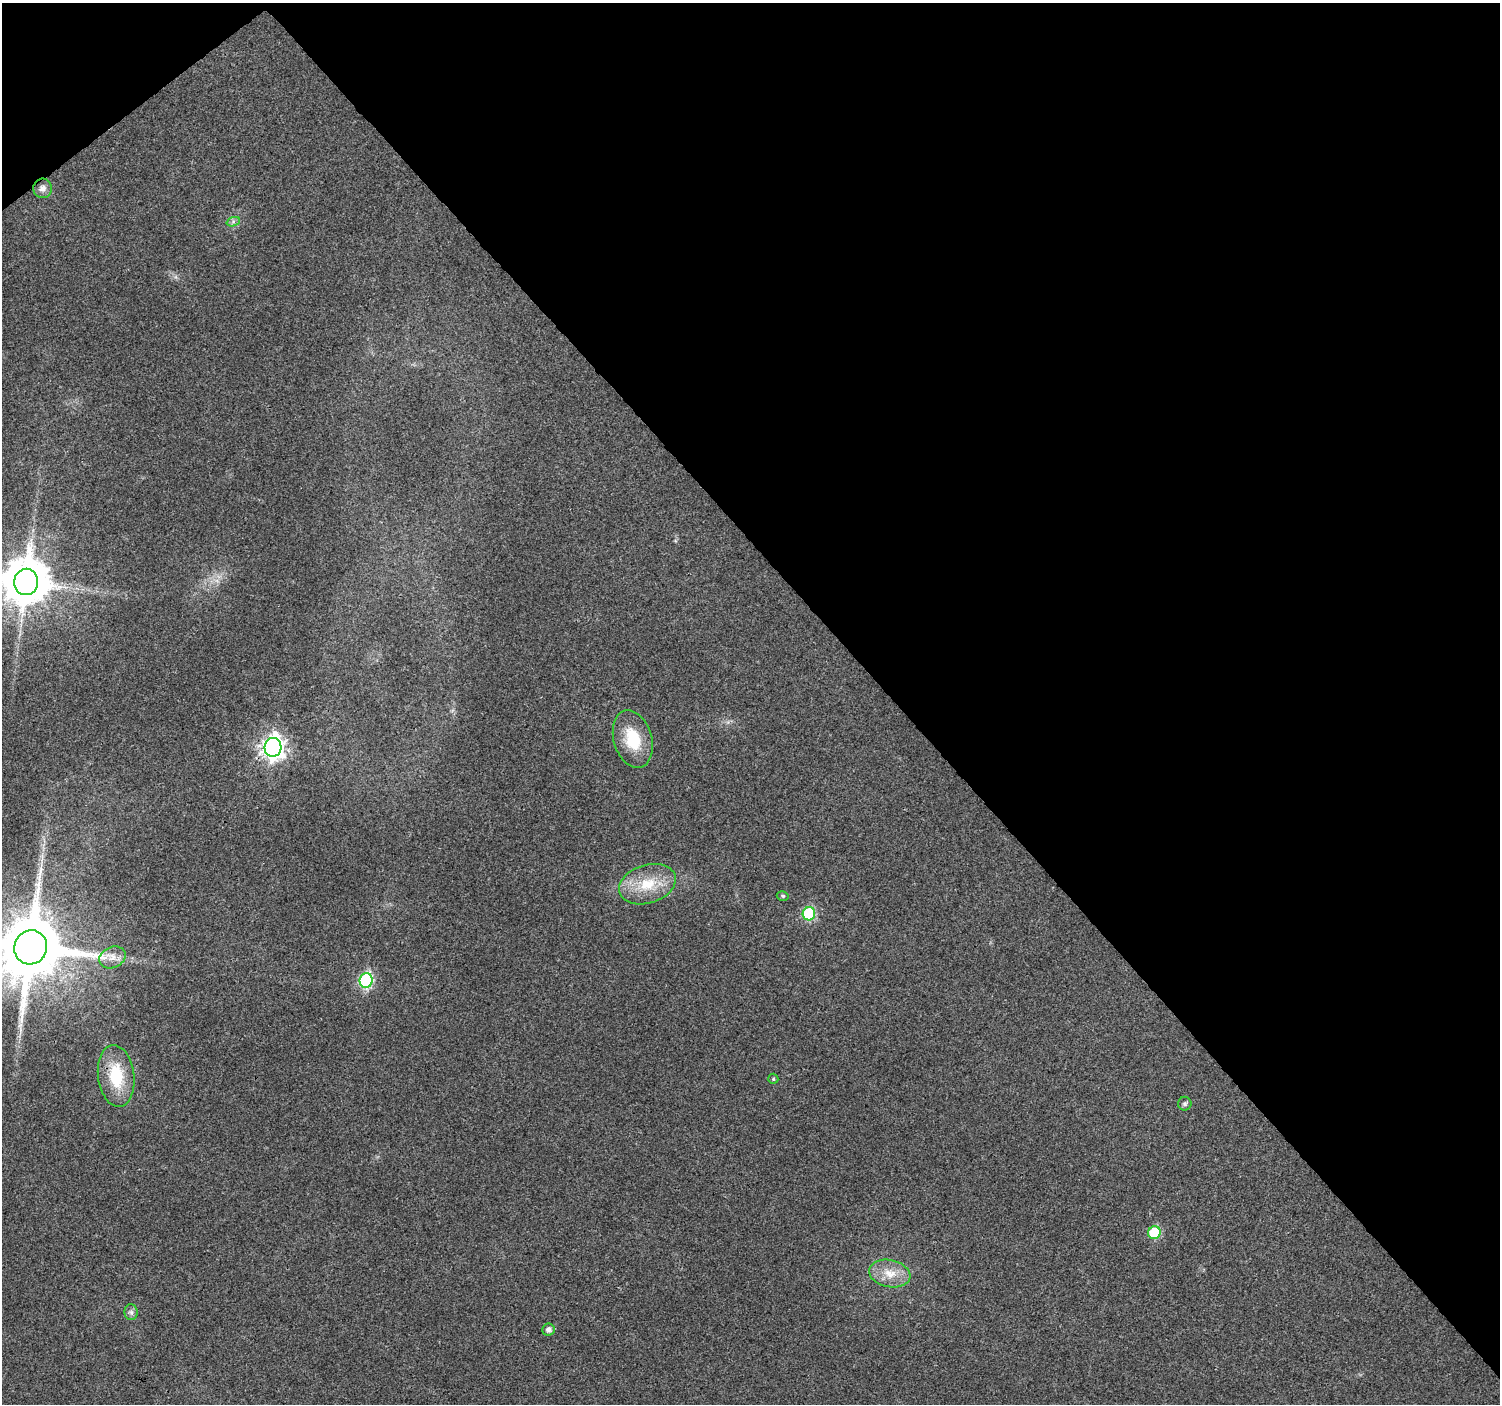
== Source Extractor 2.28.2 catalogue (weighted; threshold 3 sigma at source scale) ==
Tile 3 of 4 x 4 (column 3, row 1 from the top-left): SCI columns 3007-4504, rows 4353-5754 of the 6010 x 5964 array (HDU 1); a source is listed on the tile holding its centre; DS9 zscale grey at full resolution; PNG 1502 x 1406 px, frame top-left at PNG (2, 3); each listed source drawn as its Kron ellipse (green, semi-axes under 4 px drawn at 4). Shown black and unused: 42% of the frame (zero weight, under 3 of 4 exposures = <1% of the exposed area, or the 3 px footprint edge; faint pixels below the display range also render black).
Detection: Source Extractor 2.28.2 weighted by HDU 2 'WHT'; one run over the whole footprint, this tile lists its part. Background 0.037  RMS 0.004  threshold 0.0179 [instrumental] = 3 sigma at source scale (4.5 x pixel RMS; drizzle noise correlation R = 1.50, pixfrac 1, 0.0396/0.0396 arcsec/px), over >= 5 px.
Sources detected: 18; all 18 listed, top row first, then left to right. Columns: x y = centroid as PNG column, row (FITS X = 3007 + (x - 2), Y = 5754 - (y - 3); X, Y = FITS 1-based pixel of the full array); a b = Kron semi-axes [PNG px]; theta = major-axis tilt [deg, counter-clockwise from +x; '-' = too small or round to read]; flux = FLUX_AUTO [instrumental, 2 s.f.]
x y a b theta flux
43 188 9 9 - 2.4
233 222 7 4 19 0.91
26 582 13 12 - 1900
633 739 29 19 -74 15
273 747 9 8 - 290
647 884 29 19 18 14
783 896 6 4 -14 0.63
809 914 7 6 - 36
31 947 17 16 - 4500
112 957 14 10 26 3.7
366 980 7 6 - 62
116 1076 31 18 -83 18
773 1079 5 5 - 0.68
1185 1104 7 6 - 0.96
1154 1233 6 6 - 25
890 1274 21 13 -11 7.5
131 1312 8 6 -87 1.2
548 1329 6 6 - 1.8
Overlapping masked pixels (flux is a lower limit): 1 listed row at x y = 273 747
Isophote crosses this tile's border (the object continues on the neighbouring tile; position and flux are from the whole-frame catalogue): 2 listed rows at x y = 26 582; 31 947